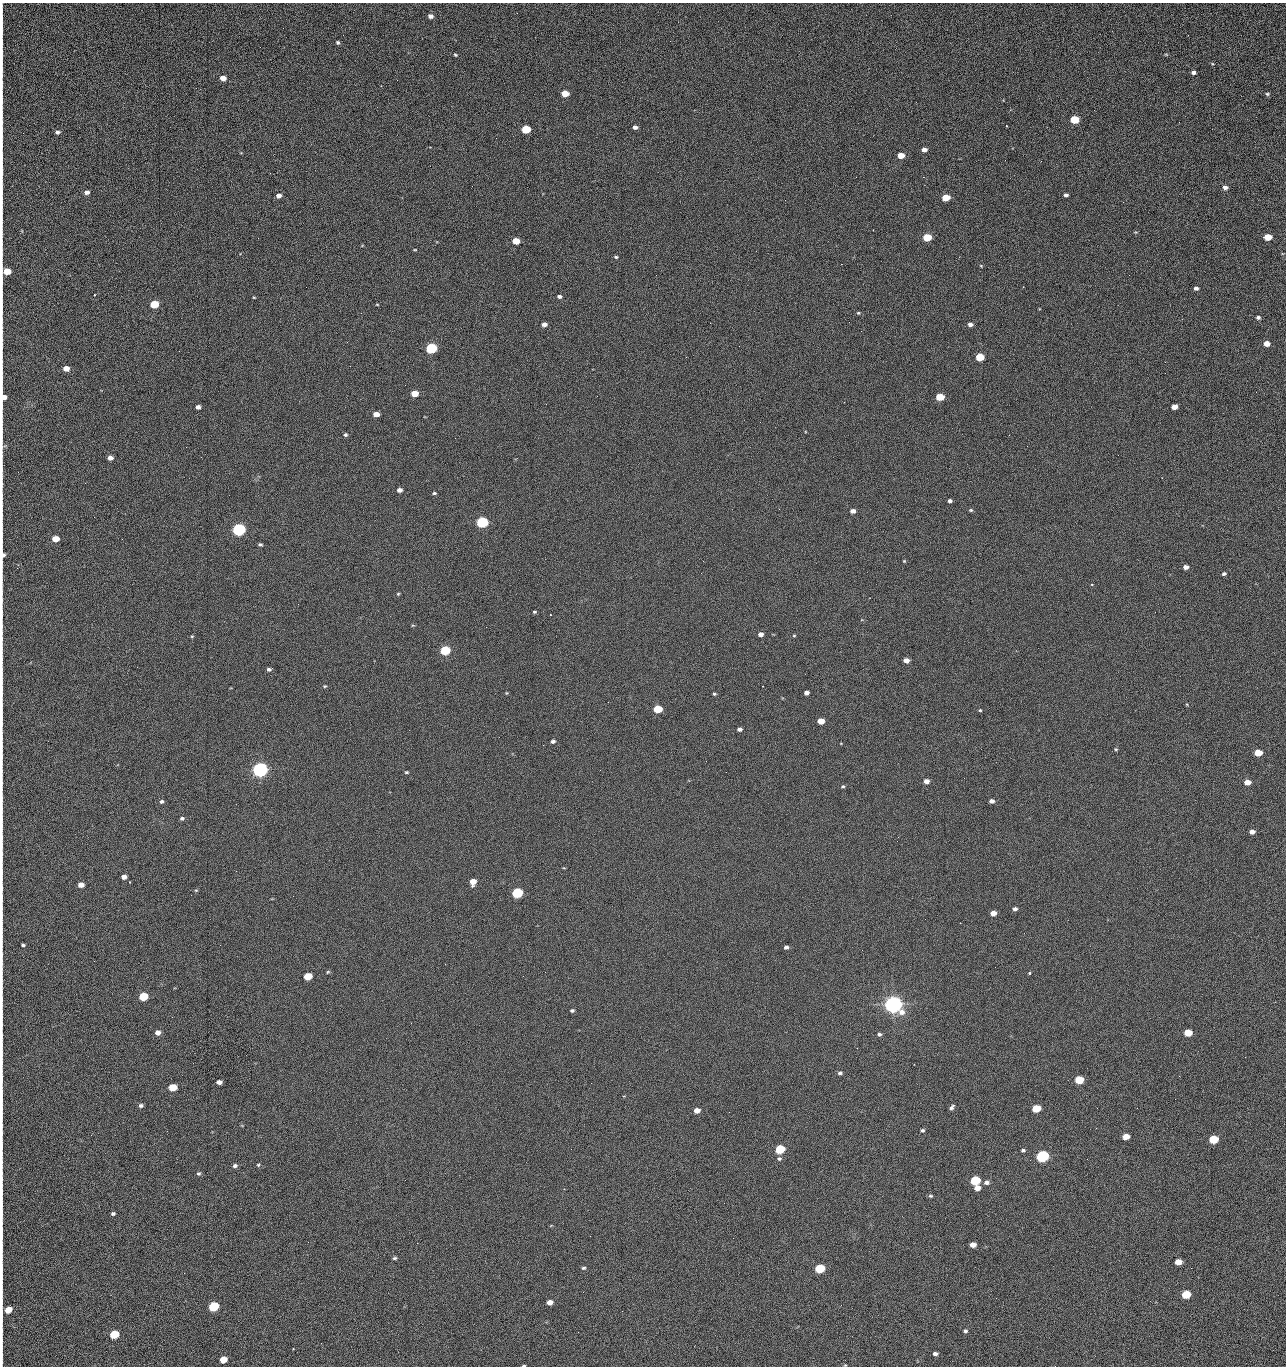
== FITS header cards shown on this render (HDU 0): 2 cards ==
NAXIS1  =                 1284 /fastest changing axis
NAXIS2  =                 1364 /next to fastest changing axis

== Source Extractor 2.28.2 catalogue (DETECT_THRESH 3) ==
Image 1284 x 1364 px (HDU 0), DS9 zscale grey, 1 PNG px = 1 image px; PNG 1288 x 1368 px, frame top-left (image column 1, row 1364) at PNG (2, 3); no overlay
Background 121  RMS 14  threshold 43.3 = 3 sigma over >= 5 px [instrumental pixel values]
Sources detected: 218; all 218 listed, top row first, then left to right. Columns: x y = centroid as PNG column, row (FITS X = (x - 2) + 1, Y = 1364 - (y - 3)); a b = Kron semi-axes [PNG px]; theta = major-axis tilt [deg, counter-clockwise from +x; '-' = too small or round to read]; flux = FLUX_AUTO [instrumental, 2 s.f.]
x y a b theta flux
430 16 5 4 - 4.7e+03
2 31 12 2 90 2.5e+03
1188 35 2 2 - 1.4e+03
670 41 2 2 - 2.3e+03
338 42 4 3 - 1.6e+03
2 54 21 2 90 3.7e+03
1166 54 5 3 - 9.3e+02
455 55 4 3 - 1.0e+03
1193 72 4 3 - 2.9e+03
223 78 5 4 - 8.5e+03
565 94 5 4 - 2.2e+04
1267 94 6 5 - 1.6e+03
2 99 18 2 90 3.1e+03
1074 119 5 5 - 4.4e+04
1179 122 2 2 - 1.2e+03
1006 126 2 2 - 7.3e+02
635 127 4 4 - 3.3e+03
526 129 5 5 - 5.3e+04
57 132 5 4 - 2.8e+03
924 150 5 4 - 5.9e+03
901 155 5 4 - 1.5e+04
1005 160 2 2 - 1.3e+03
1041 161 2 2 - 2.0e+03
2 170 21 2 90 3.9e+03
856 177 2 2 - 2.3e+03
923 177 2 2 - 3.0e+04
1225 187 5 4 - 3.7e+03
87 192 5 4 - 4.4e+03
279 195 5 4 - 5.9e+03
1066 195 4 3 - 2.5e+03
946 197 5 4 - 2.8e+04
2 201 12 2 90 2.0e+03
1123 202 3 2 - 8.4e+02
1136 232 5 3 - 8.5e+02
927 237 5 4 - 4.1e+04
1267 237 6 4 0 2.5e+04
516 241 5 4 - 2.0e+04
415 250 4 2 - 8.4e+02
616 257 5 3 - 1.5e+03
841 264 2 2 - 2.6e+04
981 266 4 3 - 7.5e+02
7 271 6 5 - 2.2e+04
306 287 2 2 - 5.2e+02
1196 288 5 4 - 2.8e+03
94 295 3 2 - 9.5e+02
559 296 5 4 - 2.9e+03
254 297 3 2 - 7.8e+02
154 304 5 5 - 5.0e+04
377 304 4 3 - 8.3e+02
858 313 5 4 - 1.2e+03
1258 317 5 4 - 2.2e+03
849 322 2 2 - 6.3e+02
710 323 2 2 - 3.3e+03
544 324 5 4 - 5.1e+03
970 325 5 4 - 3.9e+03
1267 343 5 4 - 1.0e+04
2 345 12 2 90 1.9e+03
739 346 2 2 - 4.2e+02
431 348 6 5 - 1.6e+05
686 357 2 2 - 4.6e+02
980 357 5 5 - 3.9e+04
350 366 2 2 - 3.3e+03
66 368 5 4 - 1.1e+04
1165 373 2 2 - 7.9e+02
2 379 15 2 90 2.8e+03
1256 392 2 2 - 9.6e+02
414 394 5 4 - 1.9e+04
4 397 5 4 - 8.1e+03
940 397 5 4 - 3.3e+04
198 407 4 4 - 4.6e+03
1174 407 5 4 - 9.7e+03
376 414 5 4 - 9.2e+03
345 435 5 4 - 1.6e+03
1009 435 3 2 - 1.3e+03
3 446 10 4 31 1.6e+03
1027 446 2 2 - 4.8e+02
186 447 2 2 - 2.8e+03
110 458 5 4 - 5.8e+03
85 483 3 2 - 1.0e+03
399 490 4 4 - 5.0e+03
434 493 4 3 - 1.5e+03
950 501 4 4 - 3.1e+03
779 509 2 2 - 5.4e+02
971 510 5 4 - 1.3e+03
853 511 5 4 - 5.0e+03
482 522 6 5 - 1.9e+05
239 530 6 5 - 3.2e+05
55 539 5 4 - 1.9e+04
260 544 4 3 - 1.6e+03
3 555 5 4 - 4.1e+03
904 561 4 3 - 9.2e+02
1186 567 5 4 - 5.2e+03
17 568 2 2 - 4.1e+02
1224 574 5 4 - 2.0e+03
1092 584 3 2 - 6.6e+03
398 594 4 3 - 1.1e+03
534 612 5 3 - 1.4e+03
2 614 11 2 90 1.6e+03
413 625 5 3 - 9.5e+02
760 634 5 4 - 5.0e+03
192 636 4 3 - 9.3e+02
794 636 5 3 - 9.6e+02
445 650 5 5 - 8.9e+04
906 660 5 4 - 7.2e+03
269 669 4 3 - 2.1e+03
325 686 4 4 - 1.1e+03
506 693 5 3 - 7.8e+02
806 693 4 4 - 4.0e+03
714 694 4 3 - 1.3e+03
657 709 5 5 - 4.7e+04
980 710 4 3 - 9.6e+02
821 721 5 4 - 1.4e+04
739 729 4 4 - 3.4e+03
553 741 5 4 - 2.4e+03
543 745 2 2 - 3.3e+03
1116 749 4 3 - 1.1e+03
1258 753 5 4 - 2.7e+04
2 756 10 2 90 1.5e+03
706 761 2 2 - 2.1e+03
260 770 6 5 - 7.0e+05
406 772 5 3 - 1.2e+03
726 772 2 2 - 2.4e+03
926 781 5 4 - 6.0e+03
1247 782 5 4 - 1.3e+04
843 786 5 4 - 1.4e+03
161 801 5 4 - 2.0e+03
992 801 4 4 - 3.9e+03
182 818 5 4 - 2.1e+03
1252 832 5 4 - 5.7e+03
2 844 19 2 90 3.0e+03
564 868 4 2 - 7.5e+02
124 877 5 4 - 5.5e+03
130 882 3 2 - 9.7e+02
473 882 5 5 - 1.3e+04
81 885 5 4 - 9.2e+03
196 890 5 3 - 9.2e+02
517 893 6 5 - 1.2e+05
191 895 2 2 - 4.4e+02
1015 909 4 4 - 2.8e+03
993 913 5 4 - 9.3e+03
960 923 3 2 - 7.5e+02
23 945 4 3 - 1.5e+03
786 947 4 4 - 3.1e+03
328 972 5 4 - 1.1e+03
1029 973 3 3 - 2.3e+03
308 976 5 5 - 3.2e+04
523 976 2 2 - 2.2e+03
143 997 5 5 - 5.1e+04
893 1004 7 6 - 1.1e+06
572 1010 4 4 - 1.9e+03
411 1023 2 2 - 5.4e+03
158 1032 5 5 - 5.9e+03
1188 1033 5 4 - 2.8e+04
879 1034 5 5 - 2.1e+03
857 1048 2 2 - 1.4e+03
2 1053 9 2 90 1.3e+03
1245 1057 2 2 - 2.0e+03
840 1073 5 4 - 2.2e+03
1179 1076 2 2 - 2.8e+03
2 1078 17 2 90 2.9e+03
1079 1080 5 5 - 4.7e+04
219 1082 5 4 - 5.8e+03
172 1087 5 5 - 3.0e+04
141 1105 5 4 - 2.1e+03
952 1107 6 4 50 2.5e+03
1036 1108 5 5 - 4.4e+04
697 1110 5 4 - 8.5e+03
729 1112 3 2 - 9.1e+02
1096 1128 2 2 - 4.9e+02
922 1130 5 4 - 1.9e+03
91 1135 3 2 - 2.5e+03
1126 1136 5 4 - 1.7e+04
1213 1139 5 5 - 5.8e+04
2 1145 12 2 90 2.0e+03
571 1149 2 2 - 8.9e+02
780 1149 5 5 - 7.7e+04
1023 1150 5 4 - 2.1e+03
1042 1156 6 5 - 2.7e+05
779 1159 6 5 - 1.9e+03
1087 1159 2 2 - 1.3e+03
1030 1160 2 2 - 9.3e+02
258 1165 5 4 - 1.2e+03
235 1166 5 4 - 2.6e+03
199 1173 5 4 - 1.6e+03
975 1180 5 5 - 8.3e+04
986 1182 6 5 - 3.7e+03
977 1188 5 4 - 9.6e+03
564 1189 2 2 - 6.6e+02
931 1196 5 4 - 1.5e+03
2 1214 17 2 90 2.6e+03
113 1214 4 3 - 1.8e+03
2 1230 12 2 90 2.1e+03
308 1242 2 2 - 1.9e+03
417 1243 2 2 - 5.4e+03
973 1245 5 4 - 8.7e+03
395 1258 5 4 - 1.7e+03
1178 1262 5 4 - 1.4e+04
2 1268 14 2 90 2.5e+03
583 1268 5 4 - 1.6e+03
820 1268 6 5 - 8.0e+04
583 1292 2 2 - 4.7e+02
1186 1294 5 5 - 4.6e+04
996 1298 2 2 - 2.7e+03
550 1302 5 4 - 7.7e+03
213 1307 6 5 - 9.8e+04
8 1310 6 5 - 1.6e+04
622 1311 3 2 - 7.9e+02
965 1331 4 4 - 2.0e+03
578 1332 2 2 - 3.5e+03
114 1334 6 5 - 5.3e+04
321 1343 2 2 - 9.4e+02
293 1349 3 3 - 1.2e+03
935 1354 4 3 - 3.2e+03
223 1360 5 5 - 1.8e+04
2 1361 10 2 90 1.4e+03
845 1365 3 3 - 7.3e+02
524 1366 4 2 - 1.1e+03
1055 1366 2 2 - 2.0e+03
At the frame edge (FLAGS 8, measured only in part): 25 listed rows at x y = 2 31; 2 54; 2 99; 2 170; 2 201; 7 271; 2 345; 2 379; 4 397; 3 446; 3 555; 2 614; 2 756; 2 844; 2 1053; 2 1078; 2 1145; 2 1214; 2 1230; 2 1268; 8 1310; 2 1361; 845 1365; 524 1366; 1055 1366

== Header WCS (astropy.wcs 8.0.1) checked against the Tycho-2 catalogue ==
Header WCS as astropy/WCSLIB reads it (CRVAL/CRPIX/CD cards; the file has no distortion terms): RA---TAN/DEC--TAN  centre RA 15:41:40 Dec +52:00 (235.42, +51.99 deg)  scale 1.26 arcsec/px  FOV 26.9' x 28.6'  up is +92 deg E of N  parity flipped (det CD > 0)
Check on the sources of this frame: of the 60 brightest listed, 10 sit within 2.0 arcsec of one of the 11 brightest Tycho-2 stars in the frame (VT <= 12.29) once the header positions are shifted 0.26 arcsec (0.26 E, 0.04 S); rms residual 0.92 arcsec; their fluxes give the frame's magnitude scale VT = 24.47 - 2.5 log10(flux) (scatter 0.24 mag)
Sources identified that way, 10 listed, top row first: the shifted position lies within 2.0 arcsec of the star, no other Tycho-2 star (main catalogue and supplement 1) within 4.0 arcsec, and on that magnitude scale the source's flux lands within +1.5 / -3 mag of the star's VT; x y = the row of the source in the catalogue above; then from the Tycho-2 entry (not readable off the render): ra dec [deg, ICRS J2000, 3 dp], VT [Tycho-2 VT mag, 2 dp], TYC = Tycho-2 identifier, HIP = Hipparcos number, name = IAU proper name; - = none
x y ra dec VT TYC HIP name
431 348 235.614 +52.064 11.61 3489-1132-1 - -
482 522 235.514 +52.049 11.19 3489-1407-1 - -
239 530 235.515 +52.133 11.12 3489-1380-1 - -
260 770 235.378 +52.130 9.31 3489-1322-1 76850 -
517 893 235.303 +52.042 11.52 3489-958-1 - -
893 1004 235.232 +51.912 9.59 3489-824-1 - -
1042 1156 235.143 +51.862 10.97 3489-1016-1 - -
975 1180 235.131 +51.886 12.29 3489-908-1 - -
820 1268 235.084 +51.941 11.45 3489-1346-1 - -
213 1307 235.075 +52.152 11.74 3489-912-1 - -